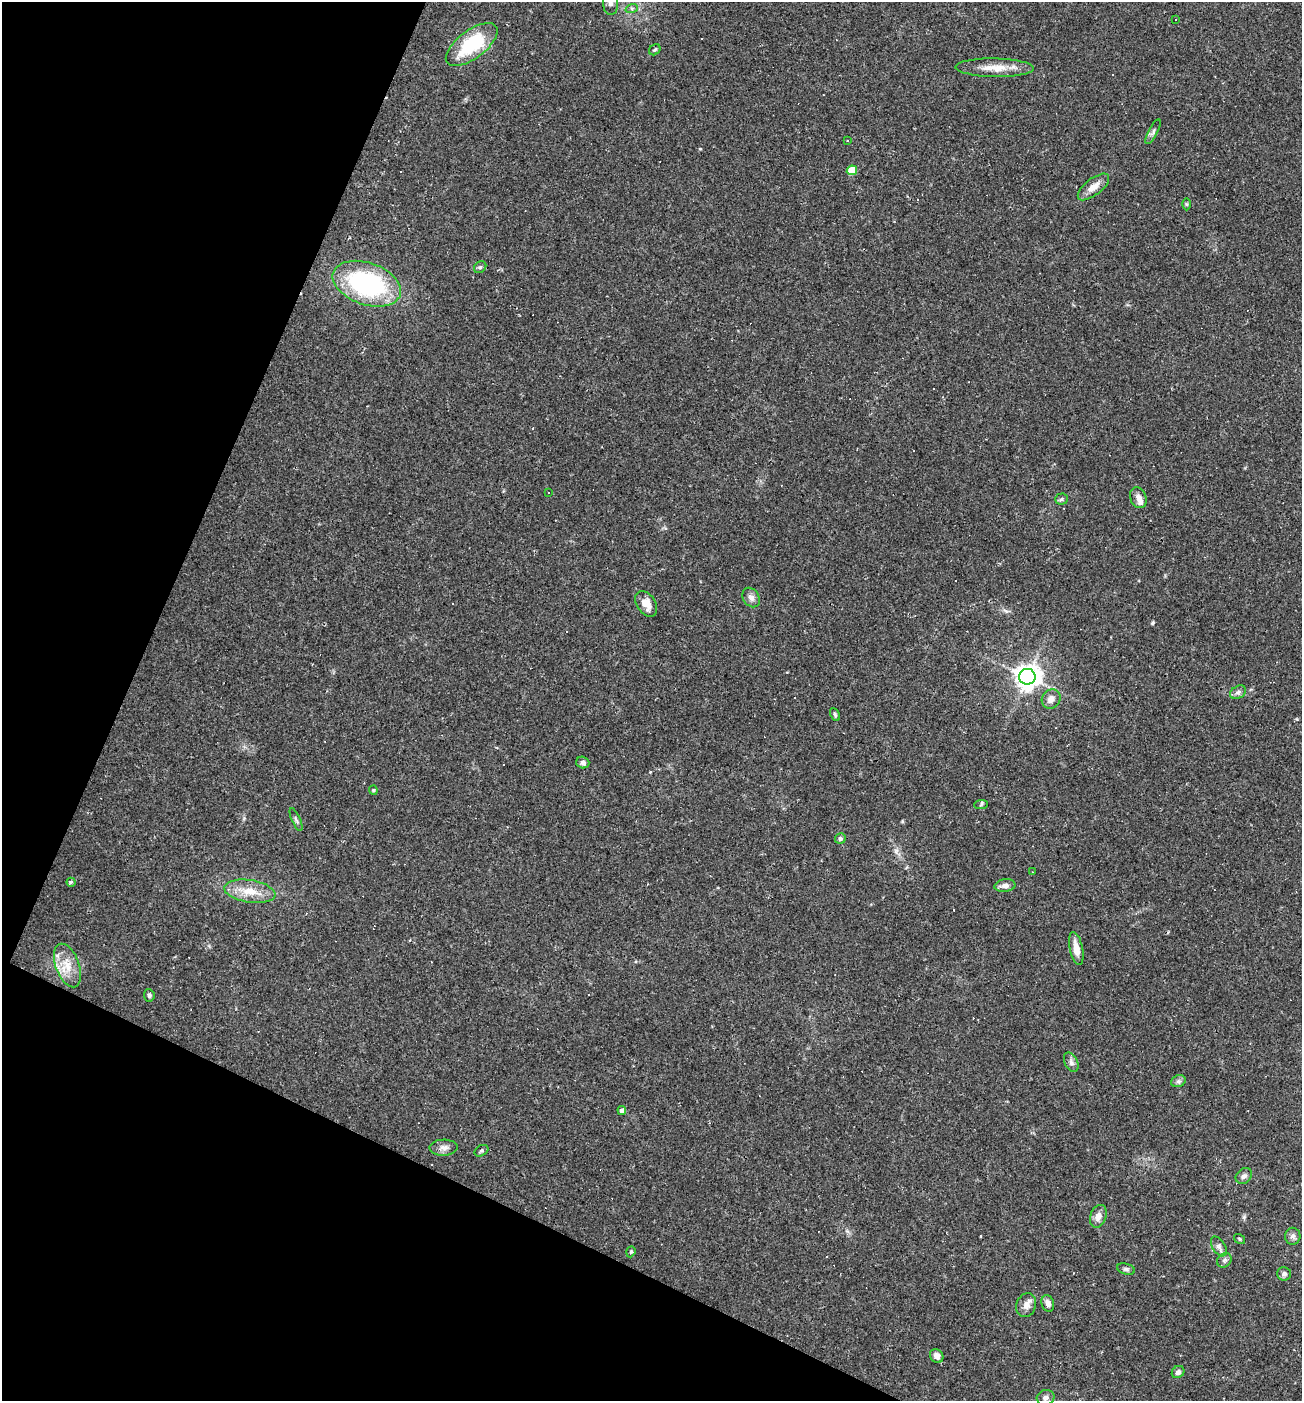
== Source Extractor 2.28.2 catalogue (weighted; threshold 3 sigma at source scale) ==
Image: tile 9 of 4 x 4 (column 1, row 3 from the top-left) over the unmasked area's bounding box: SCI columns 137-1436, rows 1400-2798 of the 5606 x 5595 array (HDU 1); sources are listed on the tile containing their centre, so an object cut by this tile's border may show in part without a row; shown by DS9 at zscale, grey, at full resolution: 1 PNG px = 1 image px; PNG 1304 x 1403 px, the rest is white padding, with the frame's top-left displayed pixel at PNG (2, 2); every listed detection drawn as its Kron ellipse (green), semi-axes under 4 PNG px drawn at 4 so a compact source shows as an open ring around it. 22% of this frame is shown black and not used: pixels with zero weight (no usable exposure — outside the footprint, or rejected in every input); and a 3 px margin inside the footprint's outer edge (the drizzle kernel's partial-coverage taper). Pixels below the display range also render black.
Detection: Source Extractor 2.28.2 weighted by HDU 2 'WHT'; one run over the whole footprint, this tile lists its part. Background 0.109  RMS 0.0071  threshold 0.0318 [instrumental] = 3 sigma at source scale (4.5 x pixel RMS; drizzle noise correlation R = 1.50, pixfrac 1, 0.05/0.05 arcsec/px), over >= 5 px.
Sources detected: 80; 25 cosmic-ray / hot-pixel residue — neither listed nor drawn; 2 inside a brighter listed object's ellipse — not listed separately; the other 53 listed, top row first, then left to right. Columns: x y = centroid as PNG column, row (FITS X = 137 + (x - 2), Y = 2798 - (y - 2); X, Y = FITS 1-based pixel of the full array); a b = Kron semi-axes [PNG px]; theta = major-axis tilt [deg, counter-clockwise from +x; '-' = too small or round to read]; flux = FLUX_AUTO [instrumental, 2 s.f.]
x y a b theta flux
610 3 12 7 -87 3.4
632 8 6 4 18 1.2
1176 19 3 3 - 8.4
472 44 30 14 37 46
655 50 6 5 - 1.1
994 68 39 9 -1 13
1153 132 14 4 63 2.1
847 140 3 3 - 1.1
852 170 5 5 - 23
1093 187 19 8 38 7.1
1187 204 6 4 -89 0.95
480 267 7 5 43 1.3
367 284 35 21 -19 110
548 492 3 2 - 0.65
1138 498 11 8 -69 3.9
1061 499 6 5 - 1.3
751 597 10 8 -56 3.5
646 604 14 9 -56 7.5
1027 677 8 8 - 630
1238 692 8 6 30 2.2
1051 699 10 9 - 4.8
835 714 7 4 -64 1.2
583 763 6 6 - 2.1
373 790 4 4 - 0.82
981 804 7 4 5 1.2
296 819 12 3 -66 1.7
840 839 5 5 - 1.5
1032 872 3 2 - 0.64
71 882 4 4 - 1.4
1005 886 10 6 8 3.5
250 891 26 11 -9 14
1076 949 17 6 -78 6.4
67 965 23 11 -70 13
149 995 6 5 - 1.5
1071 1062 10 6 -61 2.8
1178 1081 7 5 20 1.9
622 1110 4 4 - 3.1
444 1148 14 8 2 3.9
481 1151 7 5 30 1.3
1244 1176 9 7 43 2.6
1098 1216 12 7 70 4.9
1293 1236 8 7 - 2.5
1240 1239 6 4 -35 0.91
1219 1246 11 6 -57 2.6
631 1252 6 4 70 1
1224 1260 8 6 44 1.9
1126 1269 9 5 -15 1.7
1284 1274 7 6 - 2
1048 1303 8 6 -74 3
1026 1305 12 9 70 4.9
937 1356 7 6 - 3
1178 1372 7 5 43 2.7
1046 1398 9 7 14 2.8
Isophote crosses this tile's border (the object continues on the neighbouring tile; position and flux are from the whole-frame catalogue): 1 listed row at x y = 610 3